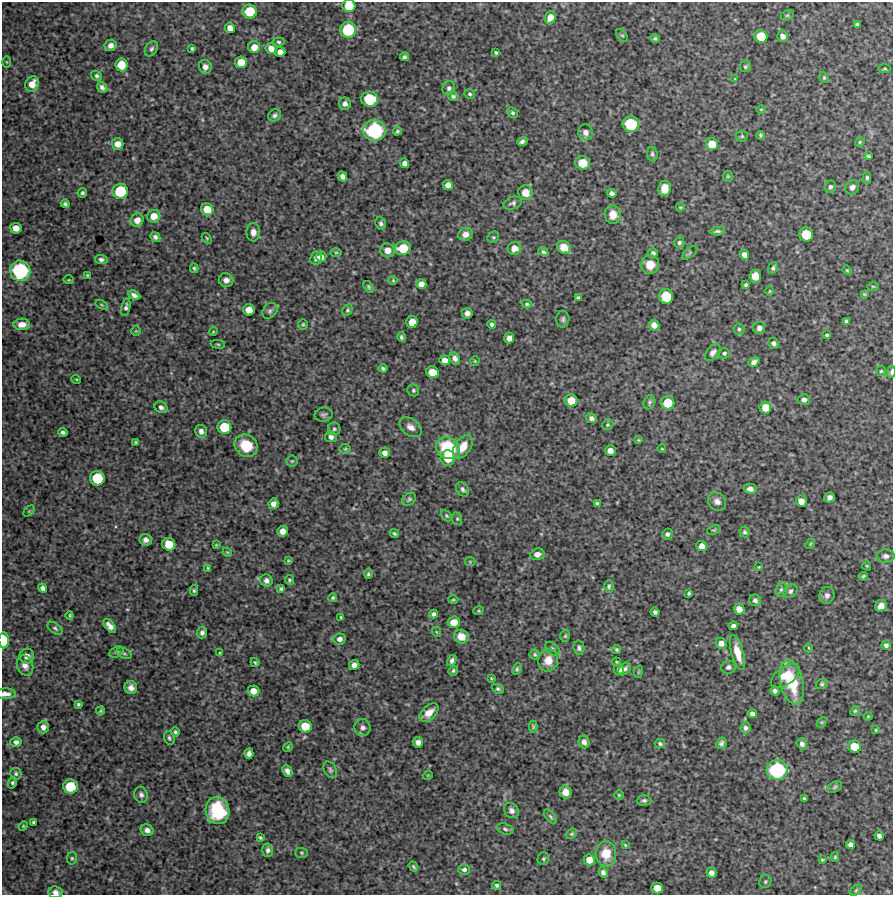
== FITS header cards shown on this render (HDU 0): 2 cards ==
NAXIS1  =                  891 /Length X axis
NAXIS2  =                  893 /Length Y axis

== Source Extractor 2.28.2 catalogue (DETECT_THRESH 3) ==
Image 891 x 893 px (HDU 0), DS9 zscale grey, 1 PNG px = 1 image px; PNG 895 x 897 px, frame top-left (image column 1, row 893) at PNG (2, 2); each listed source drawn as its Kron ellipse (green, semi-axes under 4 px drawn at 4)
Background 3940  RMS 190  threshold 578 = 3 sigma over >= 5 px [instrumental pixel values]
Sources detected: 334; all 334 listed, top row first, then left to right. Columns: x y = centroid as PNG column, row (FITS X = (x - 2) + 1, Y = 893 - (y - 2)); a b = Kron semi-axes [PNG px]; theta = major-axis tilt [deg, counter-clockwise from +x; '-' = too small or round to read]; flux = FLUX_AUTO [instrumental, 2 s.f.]
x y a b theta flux
349 6 6 6 - 2.6e+05
250 11 7 7 - 3.5e+05
787 15 7 5 29 1.7e+04
550 17 7 5 63 1.1e+05
857 25 4 3 - 2.5e+04
230 28 5 5 - 8.1e+04
348 30 8 8 - 5.9e+05
622 35 7 4 -52 2.1e+04
761 36 6 6 - 2.9e+05
783 36 6 5 - 6.3e+04
655 38 4 4 - 2.3e+04
279 42 6 4 -5 2.4e+04
111 45 6 5 - 5.9e+04
254 47 6 6 - 1.2e+05
192 48 4 3 - 1.7e+04
271 48 6 5 - 1.0e+05
151 49 8 6 56 3.3e+04
280 52 5 5 - 7.3e+04
496 52 4 3 - 2.4e+04
404 57 4 3 - 2.7e+04
6 62 6 4 -89 1.4e+04
241 62 6 6 - 1.8e+05
121 65 6 6 - 2.5e+05
205 67 7 6 - 7.4e+04
745 67 5 5 - 2.3e+04
885 69 6 3 -1 1.3e+04
97 76 6 4 -34 3.1e+04
824 77 6 4 -69 1.8e+04
735 79 3 3 - 7.9e+03
32 84 8 6 67 1.3e+05
102 87 6 4 -48 4.0e+04
449 88 7 6 - 3.6e+04
470 94 5 5 - 2.3e+04
453 96 5 4 - 2.3e+04
370 99 8 7 - 4.6e+05
345 104 6 6 - 5.7e+04
761 109 5 3 - 1.0e+04
513 113 6 5 - 2.2e+04
275 115 7 5 31 3.6e+04
631 124 8 8 - 6.1e+05
374 130 11 10 - 1.1e+06
397 131 4 3 - 2.1e+04
586 132 8 7 - 5.9e+04
760 135 4 3 - 1.8e+04
742 136 6 5 - 1.9e+04
522 141 5 4 - 3.4e+04
860 142 5 4 - 1.5e+04
118 144 6 5 - 1.1e+05
712 144 6 6 - 2.2e+05
652 154 7 5 -83 2.8e+04
869 156 4 3 - 1.7e+04
405 163 5 4 - 5.7e+04
583 163 7 7 - 1.5e+05
342 176 5 4 - 5.5e+04
728 176 5 5 - 1.7e+04
867 178 6 4 -90 2.4e+04
448 185 5 5 - 8.6e+04
830 187 6 5 - 3.0e+04
852 187 7 6 - 5.2e+04
665 188 8 6 82 1.7e+05
120 191 8 7 - 4.9e+05
82 193 5 4 - 2.8e+04
525 193 7 7 - 1.2e+05
612 193 5 4 - 3.6e+04
513 203 9 6 18 3.8e+04
65 204 4 4 - 2.6e+04
680 207 4 3 - 1.4e+04
207 209 6 6 - 2.0e+05
613 215 9 8 - 1.4e+05
154 216 7 6 - 1.4e+05
137 220 7 6 - 9.9e+04
381 223 6 5 - 3.0e+04
16 228 5 5 - 1.2e+05
717 231 8 3 4 3.0e+04
253 232 9 7 88 7.7e+04
465 234 7 6 - 7.5e+04
806 234 7 7 - 3.5e+05
155 237 5 4 - 3.4e+04
493 237 6 5 - 2.1e+04
207 238 6 4 -51 1.6e+04
679 242 5 5 - 2.7e+04
564 247 7 6 - 2.0e+05
403 248 8 7 - 3.1e+05
514 248 7 6 - 1.1e+05
387 250 7 7 - 1.1e+05
336 252 6 4 1 1.5e+04
543 252 5 4 - 2.5e+04
653 253 5 5 - 3.7e+04
690 253 9 3 40 1.7e+04
744 255 5 4 - 6.2e+04
321 257 5 5 - 6.0e+04
316 258 6 6 - 5.7e+04
101 259 6 4 -7 3.4e+04
650 265 9 9 - 1.8e+05
194 268 5 3 - 2.0e+04
773 268 6 4 64 2.8e+04
847 270 5 4 - 1.4e+04
20 271 10 10 - 1.0e+06
87 275 3 3 - 1.3e+04
755 276 6 6 - 1.8e+05
69 280 5 3 - 1.2e+04
226 280 7 7 - 6.5e+04
393 280 4 4 - 1.4e+04
421 284 5 5 - 8.3e+04
746 285 3 3 - 2.0e+04
873 286 5 3 - 1.2e+04
369 287 6 3 -59 2.1e+04
770 291 4 3 - 1.2e+04
864 294 3 2 - 1.2e+04
134 295 6 4 -27 4.8e+04
666 297 7 7 - 3.9e+05
578 298 4 3 - 2.2e+04
527 304 5 4 - 1.9e+04
102 305 6 4 -31 1.7e+04
126 307 9 4 78 3.4e+04
249 310 6 5 - 1.4e+05
347 310 6 4 63 2.0e+04
270 311 9 6 51 3.6e+04
467 313 5 5 - 5.6e+04
563 319 8 6 89 3.4e+04
846 321 4 3 - 2.4e+04
412 322 6 5 - 1.6e+05
22 324 8 5 2 9.5e+04
303 324 5 4 - 1.8e+04
492 324 4 4 - 3.6e+04
654 325 5 5 - 9.0e+04
759 328 6 6 - 4.6e+04
739 329 5 5 - 2.5e+04
136 331 5 4 - 1.3e+04
213 332 4 3 - 1.2e+04
827 335 4 3 - 1.9e+04
401 337 4 4 - 2.6e+04
509 338 5 5 - 7.3e+04
773 343 5 5 - 3.9e+04
218 344 7 3 -8 1.6e+04
713 352 10 6 50 5.2e+04
724 353 6 5 - 2.2e+04
455 358 6 5 - 5.0e+04
445 360 5 5 - 7.5e+04
475 361 5 4 - 1.5e+04
754 362 6 4 37 4.9e+04
383 368 4 3 - 2.1e+04
881 371 5 5 - 1.7e+04
433 372 6 5 - 2.0e+05
891 372 6 3 85 2.5e+04
76 379 5 3 - 1.2e+04
413 390 6 5 - 2.6e+04
804 400 6 5 - 4.9e+04
571 401 6 6 - 1.9e+05
649 402 7 5 66 2.7e+04
668 403 6 6 - 2.9e+05
161 407 7 5 -29 4.0e+04
765 408 6 6 - 1.7e+05
324 415 9 7 11 3.5e+04
591 418 6 5 - 4.3e+04
608 425 6 5 - 2.0e+04
224 427 7 7 - 3.3e+05
410 427 12 8 -38 8.5e+04
334 429 6 6 - 2.8e+04
201 431 6 6 - 5.3e+04
63 432 5 4 - 3.5e+04
331 437 6 5 - 4.8e+04
639 440 4 3 - 1.3e+04
136 442 3 3 - 1.5e+04
246 446 12 10 -40 3.1e+05
463 447 13 8 57 1.8e+05
448 448 12 10 -32 7.4e+05
345 449 5 5 - 1.7e+04
662 449 4 2 - 1.0e+04
610 450 5 5 - 7.9e+04
385 453 5 5 - 5.7e+04
448 458 7 7 - 2.4e+05
292 461 5 5 - 1.9e+04
97 478 7 7 - 4.2e+05
463 489 8 5 -53 3.6e+04
750 489 6 5 - 5.9e+04
829 497 5 5 - 5.3e+04
409 499 8 5 40 2.7e+04
717 501 10 8 -46 8.0e+04
801 501 6 5 - 1.1e+05
597 503 4 3 - 2.1e+04
273 504 5 5 - 7.3e+04
29 511 6 4 45 1.5e+04
446 516 6 4 -42 1.9e+04
457 519 6 5 - 2.1e+04
714 530 7 4 23 1.9e+04
283 531 5 5 - 9.1e+04
745 532 5 5 - 2.6e+04
394 533 5 3 - 2.0e+04
667 534 5 5 - 3.4e+04
146 540 6 6 - 5.9e+04
169 544 6 6 - 2.5e+05
810 544 5 4 - 1.4e+04
216 545 4 4 - 1.3e+04
702 546 5 5 - 9.1e+04
227 552 5 4 - 1.3e+04
537 554 7 6 - 6.1e+04
886 556 9 6 3 5.2e+04
288 561 4 3 - 1.4e+04
470 562 5 3 - 1.2e+04
867 566 4 4 - 1.4e+04
759 567 3 3 - 1.1e+04
208 568 4 3 - 1.3e+04
368 574 5 4 - 2.1e+04
863 576 4 3 - 1.8e+04
289 580 5 4 - 2.0e+04
266 581 6 6 - 4.9e+04
609 586 6 4 88 2.3e+04
43 588 4 4 - 4.4e+04
281 589 4 3 - 2.2e+04
781 590 7 5 73 3.0e+04
194 591 5 4 - 1.9e+04
790 591 7 6 - 3.4e+04
689 593 4 3 - 2.0e+04
827 595 8 7 - 5.4e+04
333 597 4 4 - 2.0e+04
453 600 5 3 - 1.4e+04
755 600 6 5 - 4.0e+04
881 606 6 5 - 8.9e+04
739 609 5 5 - 1.0e+05
478 611 5 3 - 1.3e+04
655 612 4 4 - 3.4e+04
434 614 4 4 - 3.5e+04
70 615 4 3 - 1.4e+04
341 617 4 3 - 1.6e+04
454 622 6 5 - 1.2e+05
110 626 8 4 -50 7.5e+04
733 626 4 4 - 4.3e+04
55 628 9 5 -35 2.8e+04
437 632 5 3 - 1.1e+04
202 633 6 5 - 3.9e+04
565 636 6 4 76 1.9e+04
461 637 7 6 - 1.6e+05
340 639 6 5 - 5.7e+04
4 640 8 5 -87 3.4e+05
721 643 6 5 - 8.2e+04
886 645 4 4 - 3.2e+04
579 648 7 5 -79 3.3e+04
809 648 4 3 - 1.1e+04
552 649 8 5 -40 3.2e+04
617 650 4 4 - 1.9e+04
117 652 8 5 26 2.2e+04
124 653 8 5 -29 2.3e+04
220 653 4 3 - 1.2e+04
737 653 18 6 -75 1.8e+05
535 654 5 5 - 2.0e+04
27 656 7 7 - 6.2e+04
452 660 6 4 62 3.7e+04
548 660 11 9 71 1.7e+05
255 662 5 3 - 1.8e+04
616 662 5 4 - 1.5e+04
25 665 10 8 -68 8.1e+04
354 665 5 5 - 6.5e+04
728 667 7 6 - 3.7e+04
517 669 6 4 68 2.1e+04
625 669 7 5 49 3.7e+04
619 670 5 5 - 5.5e+04
453 671 5 4 - 2.3e+04
638 672 6 4 71 1.2e+04
785 676 16 9 35 1.8e+05
491 678 3 3 - 1.2e+04
792 682 22 11 -78 5.0e+05
822 684 6 5 - 2.1e+04
131 688 6 6 - 6.7e+04
498 689 6 4 -27 2.4e+04
253 691 6 5 - 1.1e+05
775 691 5 4 - 3.8e+04
6 694 10 5 1 6.5e+04
78 704 3 3 - 1.9e+04
101 711 5 3 - 1.8e+04
855 711 5 4 - 1.7e+04
429 713 11 7 43 1.3e+05
752 714 4 4 - 4.9e+04
868 716 4 4 - 1.3e+04
822 722 6 4 43 1.7e+04
305 726 6 6 - 2.4e+05
43 727 6 6 - 6.2e+04
363 727 8 8 - 5.9e+04
533 727 6 4 -90 1.9e+04
745 728 6 5 - 3.3e+04
876 730 4 4 - 1.3e+04
175 732 5 4 - 2.5e+04
169 738 7 5 -70 2.5e+04
16 742 5 5 - 4.2e+04
418 742 5 5 - 5.4e+04
584 742 6 5 - 5.1e+04
721 743 6 5 - 3.5e+04
660 744 5 4 - 2.6e+04
802 744 6 5 - 4.6e+04
855 746 6 6 - 2.2e+05
288 747 5 4 - 1.5e+04
249 754 5 4 - 4.7e+04
330 770 9 6 -62 3.1e+04
777 770 10 10 - 1.0e+06
287 771 6 5 - 5.0e+04
16 774 6 5 - 2.6e+04
428 775 5 3 - 1.1e+04
12 783 6 4 72 2.5e+04
70 786 7 7 - 4.2e+05
835 787 8 5 28 2.6e+04
566 792 6 6 - 1.1e+05
141 795 8 6 -68 4.3e+04
619 795 4 4 - 1.4e+04
804 798 4 2 - 1.5e+04
644 800 7 5 1 2.9e+04
218 810 13 12 - 7.4e+05
511 811 8 7 - 5.5e+04
550 817 8 4 -49 2.5e+04
33 822 3 3 - 1.9e+04
23 826 5 4 - 1.5e+04
505 829 9 5 -17 2.9e+04
147 830 6 5 - 5.5e+04
572 834 6 4 44 1.8e+04
879 836 5 4 - 4.7e+04
260 837 4 3 - 1.9e+04
625 845 3 3 - 1.2e+04
850 845 4 4 - 4.4e+04
268 850 6 5 - 4.2e+04
302 853 6 5 - 2.0e+04
606 854 12 10 -86 2.4e+05
835 857 5 3 - 1.6e+04
72 858 6 5 - 2.2e+04
543 859 6 5 - 2.0e+04
589 860 5 5 - 1.2e+05
822 860 4 2 - 1.4e+04
413 867 5 3 - 2.0e+04
464 869 6 5 - 4.0e+04
603 872 5 4 - 4.1e+04
711 873 5 4 - 6.8e+04
765 881 7 6 - 2.4e+04
497 885 4 4 - 2.3e+04
657 888 6 5 - 1.4e+05
856 890 7 4 45 1.9e+04
55 892 7 6 - 6.5e+04
At the frame edge (FLAGS 8, measured only in part): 5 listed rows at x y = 349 6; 891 372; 4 640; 6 694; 55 892